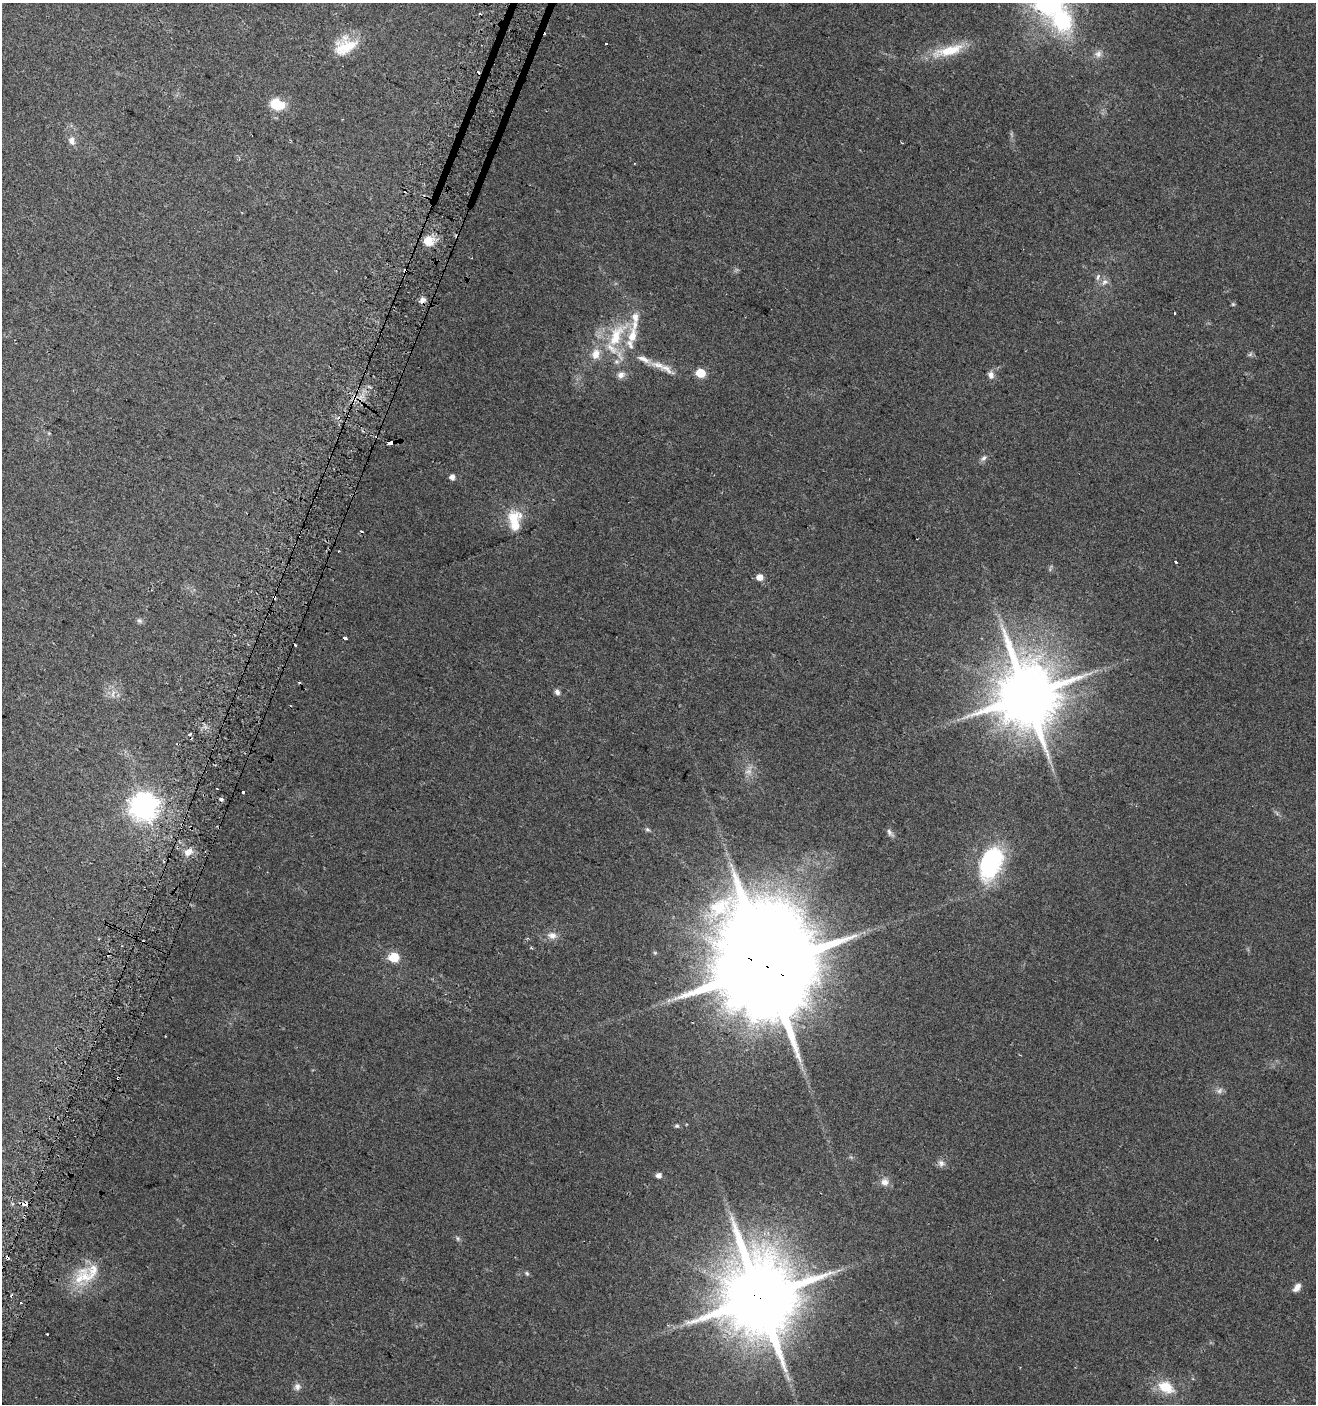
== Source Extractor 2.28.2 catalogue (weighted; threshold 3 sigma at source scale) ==
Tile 7 of 4 x 4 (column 3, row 2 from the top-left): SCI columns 2933-4246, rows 2820-4221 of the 5798 x 5644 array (HDU 1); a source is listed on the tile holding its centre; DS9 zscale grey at full resolution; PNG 1318 x 1406 px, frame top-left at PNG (2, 3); no overlay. Shown black and unused: <1% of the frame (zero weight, under 2 of 3 exposures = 2% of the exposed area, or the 3 px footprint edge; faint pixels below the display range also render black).
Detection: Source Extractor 2.28.2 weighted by HDU 2 'WHT'; one run over the whole footprint, this tile lists its part. Background 0.0612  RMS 0.0087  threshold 0.0392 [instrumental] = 3 sigma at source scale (4.5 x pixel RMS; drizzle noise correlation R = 1.50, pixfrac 1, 0.0396/0.0396 arcsec/px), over >= 5 px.
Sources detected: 86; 1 too faint to see at this stretch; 12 cosmic-ray / hot-pixel residue — not listed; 12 inside a brighter listed object's ellipse — not listed separately; the other 61 listed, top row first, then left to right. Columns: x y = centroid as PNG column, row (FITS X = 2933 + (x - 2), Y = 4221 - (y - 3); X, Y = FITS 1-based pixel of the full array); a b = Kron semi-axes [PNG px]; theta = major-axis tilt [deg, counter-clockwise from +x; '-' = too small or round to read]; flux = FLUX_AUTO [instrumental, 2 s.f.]
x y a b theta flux
1062 20 21 17 -66 73
606 44 3 2 - 0.94
345 46 28 20 25 26
948 51 46 12 15 27
1098 54 10 9 - 4.4
277 104 13 10 -22 26
72 140 10 8 -73 5.6
428 241 13 13 - 11
1105 282 10 8 40 4.4
423 300 8 6 38 3.5
1233 304 6 5 - 1.2
1175 313 2 2 - 1.1
616 335 45 17 58 46
1250 354 7 5 45 1.7
658 365 24 8 -15 10
701 373 6 5 - 30
621 375 11 8 25 4.6
991 375 10 8 -75 4.3
355 397 8 6 -78 4.5
390 443 4 3 - 130
984 458 10 6 51 2.7
452 477 5 5 - 5.1
513 517 20 17 68 19
338 551 3 2 - 0.61
1176 562 3 3 - 2.9
1050 568 12 2 73 1.1
760 577 5 5 - 9.7
139 621 8 6 -42 2.1
345 638 3 3 - 66
557 692 7 6 - 2.9
113 694 13 5 77 4
1027 695 19 18 - 6100
190 734 3 3 - 16
749 771 9 8 - 4.8
243 792 3 3 - 2.9
221 799 4 4 - 3.6
144 807 9 9 - 920
647 829 7 5 -17 1.6
890 833 13 6 -51 2.9
188 852 11 8 38 6.8
991 863 37 21 68 100
552 935 12 9 -6 6.4
531 948 4 3 - 0.8
655 953 6 3 -19 0.92
394 957 5 5 - 53
766 966 34 28 -46 24000
118 1078 3 3 - 2.3
1219 1091 9 6 46 3
677 1126 6 5 - 1.5
941 1163 10 9 - 3.8
659 1175 5 5 - 4.7
885 1182 10 9 - 5.8
458 1238 8 5 -71 1.6
7 1258 4 3 - 4.7
527 1273 6 5 - 1.4
79 1278 31 16 66 24
1297 1287 11 6 52 5.1
760 1298 23 21 -70 9700
47 1334 3 3 - 1.4
297 1387 10 9 - 3.9
1166 1387 20 13 -24 22
Overlapping masked pixels (flux is a lower limit): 7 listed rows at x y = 428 241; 355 397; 390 443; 766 966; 118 1078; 7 1258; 760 1298